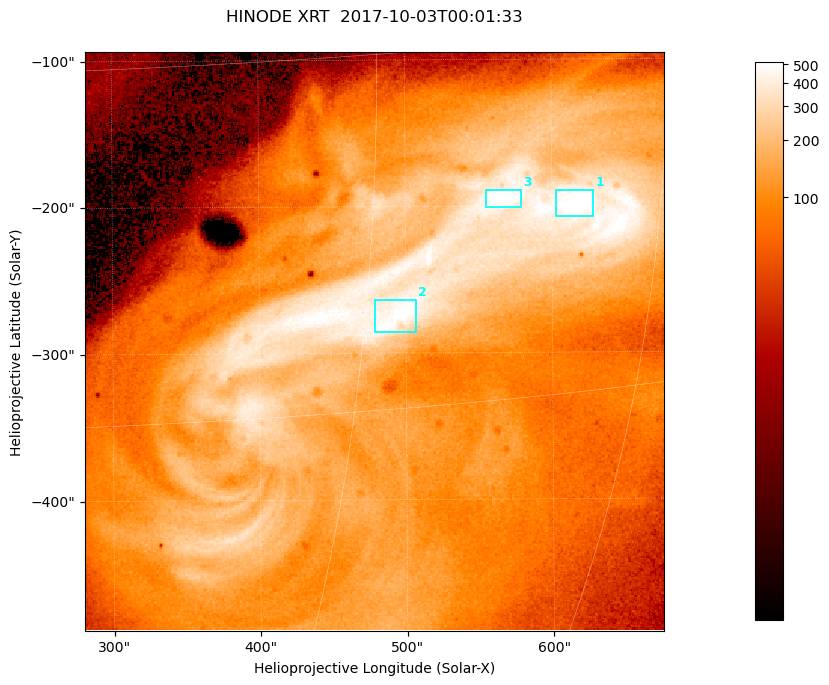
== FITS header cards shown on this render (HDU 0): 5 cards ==
TELESCOP= 'HINODE  '           /
INSTRUME= 'XRT     '           /
DATE_OBS= '2017-10-03T00:01:33.474' /
CTYPE1  = 'Solar-X '           /
CTYPE2  = 'Solar-Y '           /

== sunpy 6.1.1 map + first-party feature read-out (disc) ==
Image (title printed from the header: HINODE XRT  2017-10-03T00:01:33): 384 x 384 px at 1.03 arcsec/px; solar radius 958 arcsec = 932 px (partial field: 5.4% of the solar disc is inside the frame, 100% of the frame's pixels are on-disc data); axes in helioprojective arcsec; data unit not stated in the header (colour bar unlabelled)
Orientation: roll -0.357 deg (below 1 deg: not rotated)
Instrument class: DISC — disc imager (sunpy class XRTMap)
Bright regions (active regions / flare kernels): reference = the on-disc median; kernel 3 px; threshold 5 sigma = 378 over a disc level ~104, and >= 1.15x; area >= 147 px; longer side >= 5 px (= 5.1 arcsec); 3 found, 3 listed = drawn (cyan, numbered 1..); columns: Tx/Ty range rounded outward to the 5 arcsec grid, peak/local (2 s.f.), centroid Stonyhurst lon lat
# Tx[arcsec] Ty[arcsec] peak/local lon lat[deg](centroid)
1 600..630 -210..-190 5.6 +40 -7
2 475..510 -290..-260 5.4 +32 -11
3 555..580 -205..-185 5.3 +36 -6